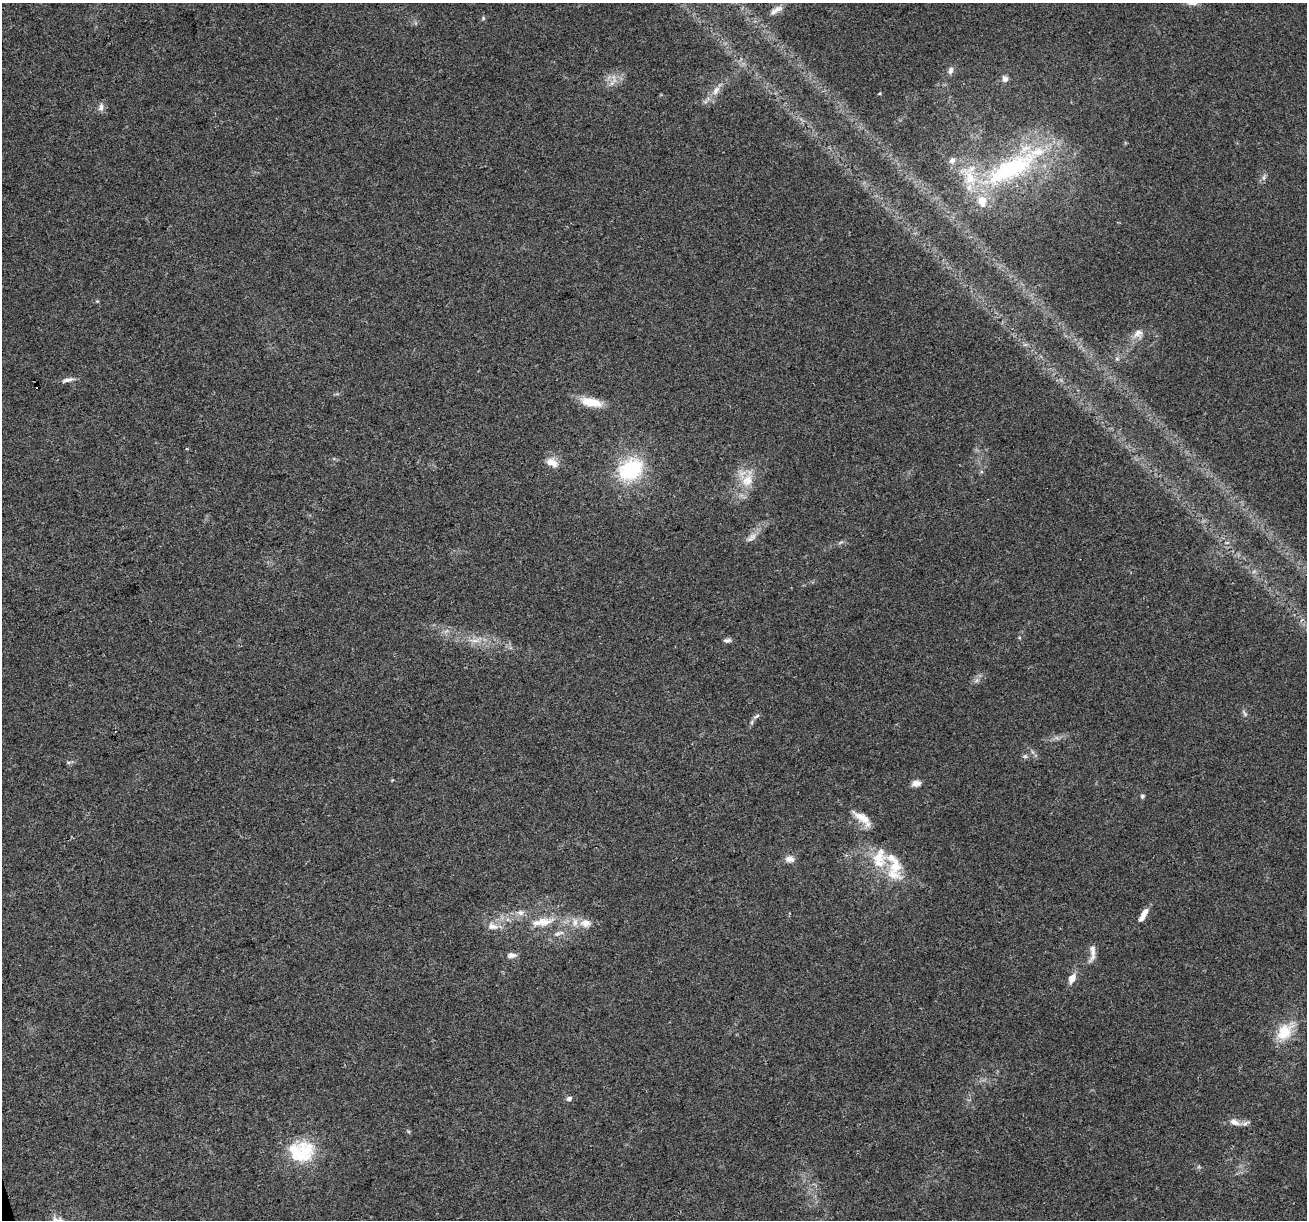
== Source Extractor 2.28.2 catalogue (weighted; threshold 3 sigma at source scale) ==
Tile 7 of 4 x 4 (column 3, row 2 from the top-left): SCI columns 2613-3917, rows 2542-3759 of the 5223 x 5030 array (HDU 1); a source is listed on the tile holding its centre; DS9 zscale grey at full resolution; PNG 1309 x 1222 px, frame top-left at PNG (2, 3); no overlay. Shown black and unused: <1% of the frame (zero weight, under 3 of 4 exposures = <1% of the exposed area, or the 3 px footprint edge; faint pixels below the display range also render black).
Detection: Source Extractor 2.28.2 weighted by HDU 2 'WHT'; one run over the whole footprint, this tile lists its part. Background 0.0571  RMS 0.0043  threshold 0.0194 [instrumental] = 3 sigma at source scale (4.5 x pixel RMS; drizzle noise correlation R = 1.50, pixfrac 1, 0.0396/0.0396 arcsec/px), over >= 5 px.
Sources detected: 56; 1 cosmic-ray / hot-pixel residue — not listed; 11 inside a brighter listed object's ellipse — not listed separately; the other 44 listed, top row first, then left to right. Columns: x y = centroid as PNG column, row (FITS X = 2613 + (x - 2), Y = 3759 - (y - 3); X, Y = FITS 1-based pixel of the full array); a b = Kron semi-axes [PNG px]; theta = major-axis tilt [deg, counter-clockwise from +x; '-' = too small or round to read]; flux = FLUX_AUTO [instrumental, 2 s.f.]
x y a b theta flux
776 10 21 7 33 3
483 18 6 4 -73 0.54
951 70 10 6 75 1.6
1005 79 8 7 - 1.7
612 83 7 4 71 1.2
716 90 15 7 57 3.4
879 93 4 3 - 0.44
101 107 12 6 78 1.9
952 160 8 7 - 2
1010 168 79 30 26 73
1264 177 7 4 72 0.99
97 301 4 4 - 0.47
1138 333 13 12 - 3.5
1117 358 6 5 - 0.96
67 380 18 5 13 2.1
591 402 26 10 -12 8.6
552 462 15 10 -29 4.5
631 469 30 22 31 30
747 480 20 15 46 8.9
753 536 13 8 26 2.7
840 542 9 3 21 0.72
475 640 12 5 -4 2.4
727 640 10 6 2 1.3
1245 713 12 4 -53 1
756 716 10 5 32 1.3
1025 756 7 5 43 0.89
69 762 6 4 18 0.7
916 783 11 7 7 2.5
1142 796 6 5 - 0.77
879 858 43 23 -69 20
789 859 12 8 4 2.7
1145 912 13 6 56 3.2
520 913 11 7 -4 2.3
544 922 25 12 7 8.6
585 923 15 11 -3 4.6
492 926 14 9 -11 3.7
557 934 11 6 29 1.9
1093 952 27 7 79 3.4
511 955 12 7 6 2
1072 978 12 8 61 3.7
1284 1032 25 16 51 12
569 1099 7 6 - 1.3
1235 1122 16 7 -21 2.9
296 1152 41 25 -36 20
Overlapping masked pixels (flux is a lower limit): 1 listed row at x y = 1010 168